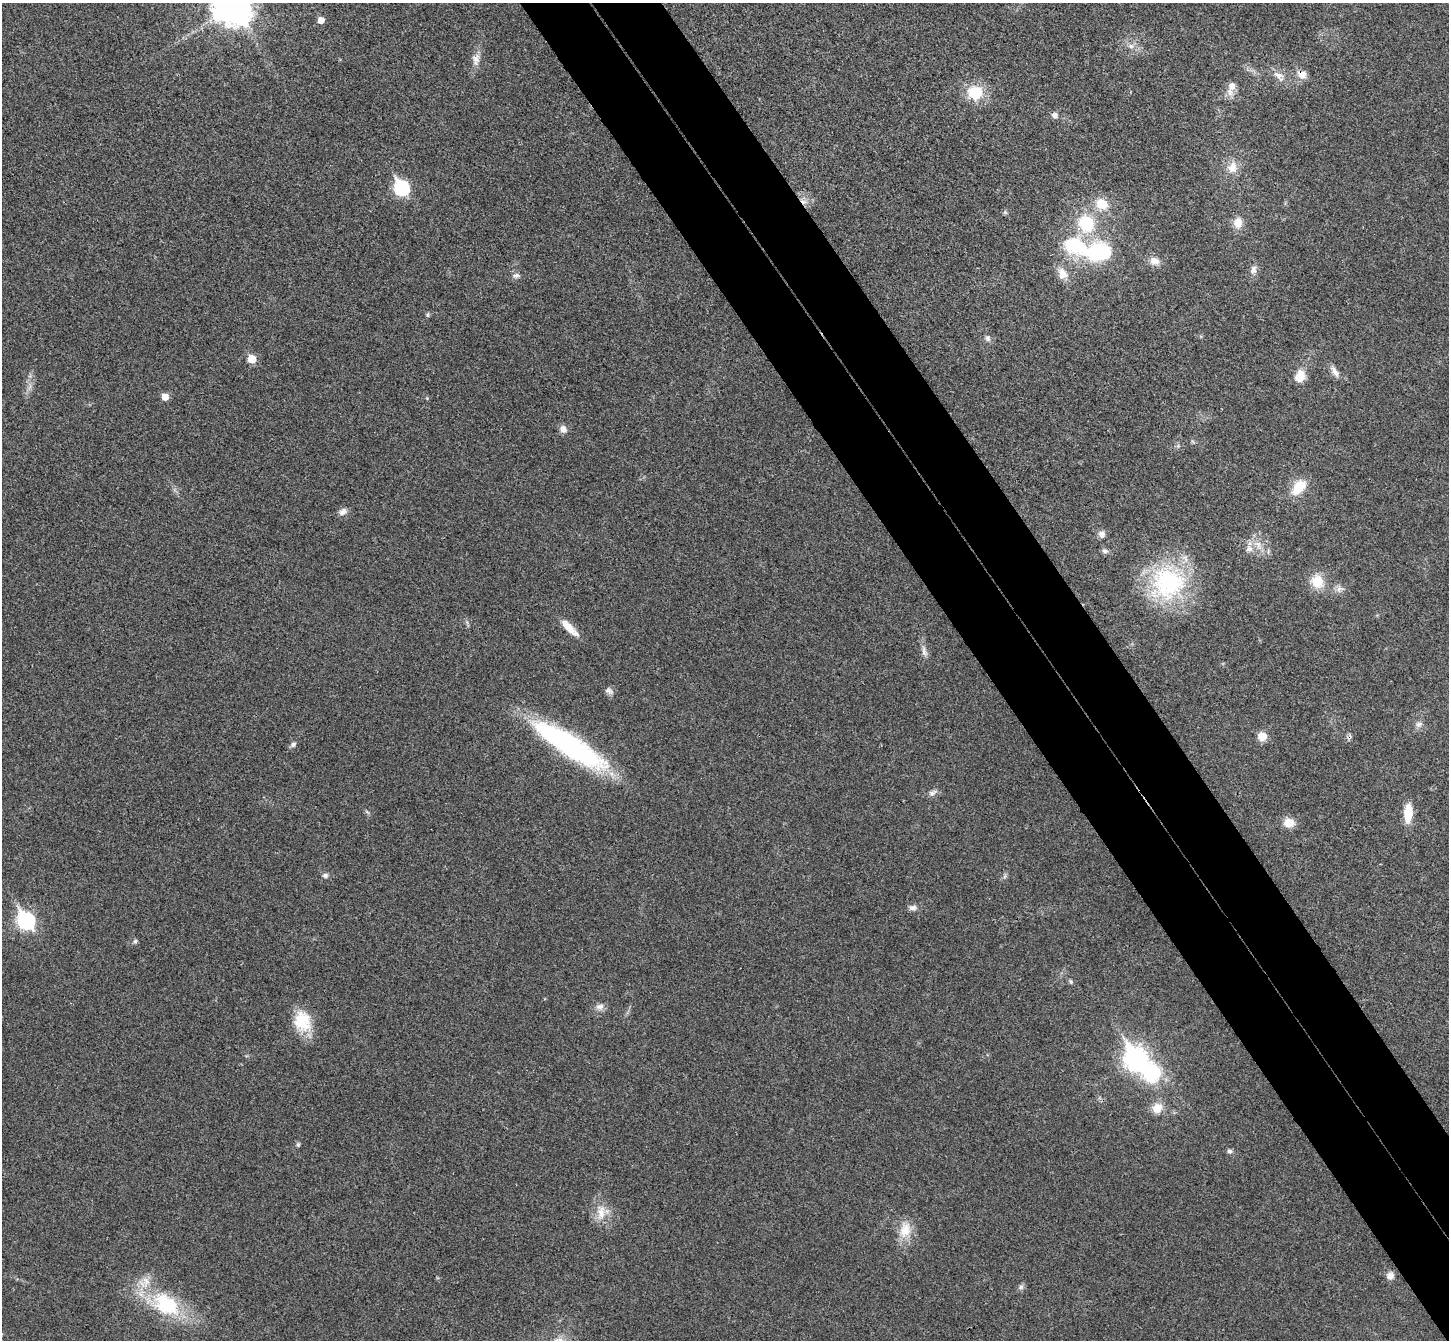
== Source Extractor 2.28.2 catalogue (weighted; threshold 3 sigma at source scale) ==
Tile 6 of 4 x 4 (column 2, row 2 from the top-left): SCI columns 1499-2945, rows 2869-4206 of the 5894 x 5870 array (HDU 1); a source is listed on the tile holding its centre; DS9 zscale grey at full resolution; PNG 1451 x 1342 px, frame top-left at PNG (2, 3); no overlay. Shown black and unused: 9% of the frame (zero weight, under 3 of 4 exposures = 6% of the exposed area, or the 3 px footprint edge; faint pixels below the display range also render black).
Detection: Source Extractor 2.28.2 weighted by HDU 2 'WHT'; one run over the whole footprint, this tile lists its part. Background 0.0249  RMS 0.0047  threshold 0.0209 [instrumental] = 3 sigma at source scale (4.5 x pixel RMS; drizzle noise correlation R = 1.50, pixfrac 1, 0.05/0.05 arcsec/px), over >= 5 px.
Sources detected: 70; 1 inside a brighter object's white glare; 1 cosmic-ray / hot-pixel residue — not listed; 2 inside a brighter listed object's ellipse — not listed separately; the other 66 listed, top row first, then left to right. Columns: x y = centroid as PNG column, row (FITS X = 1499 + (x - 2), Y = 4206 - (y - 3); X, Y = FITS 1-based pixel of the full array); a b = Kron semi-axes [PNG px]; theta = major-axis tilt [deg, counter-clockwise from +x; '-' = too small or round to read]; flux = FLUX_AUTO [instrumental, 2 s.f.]
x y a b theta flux
232 6 14 11 -57 1000
321 20 6 6 - 4.1
1131 46 10 6 -10 2.3
476 60 19 11 85 4.2
1302 74 13 10 -29 4.3
1279 76 20 9 -44 4.4
1231 87 18 8 79 5.2
975 93 15 14 - 17
1055 115 8 7 - 2
1232 167 17 13 75 6
401 188 8 7 - 75
1102 204 17 14 -29 9.4
1005 212 6 5 - 0.79
1086 223 18 16 -62 23
1238 223 13 10 88 5.4
1098 252 30 21 9 39
1154 261 14 10 -18 3.8
1253 270 13 8 82 2.6
1063 274 17 13 -61 5.7
516 275 10 6 1 1.6
428 315 5 5 - 0.81
988 338 9 7 -72 1.6
251 359 6 5 - 11
1335 372 17 6 -59 3
1300 376 16 12 67 6.6
30 387 10 3 69 1.5
165 397 5 5 - 5.8
563 429 9 8 - 3
1299 487 18 11 49 12
343 512 11 8 29 2.4
1101 534 9 8 - 2.3
1258 545 17 9 -47 5.5
1249 549 11 10 - 3
1105 551 9 7 -20 1.6
1317 581 16 13 -60 10
1168 583 45 44 - 61
1339 589 11 8 9 2.4
569 628 28 8 -44 6.3
924 652 16 6 -76 2.6
609 691 11 8 -34 1.9
1419 724 10 7 33 2.1
1262 736 10 9 - 5.3
1349 737 9 4 54 1.2
293 744 7 6 - 1.5
570 745 85 20 -32 91
932 793 13 7 29 2
367 812 8 3 -45 0.65
1408 813 19 9 87 11
1289 823 13 11 -8 5.5
325 875 8 6 15 1.4
1005 876 7 4 71 0.9
912 908 11 8 -5 2.1
26 920 9 8 - 110
135 941 6 5 - 0.88
1071 981 6 5 - 0.85
600 1007 12 9 2 2.6
302 1021 28 21 -72 15
1136 1059 11 9 -58 340
1157 1108 13 12 - 6.2
298 1144 6 5 - 0.83
1229 1151 7 6 - 1.3
601 1212 25 13 89 8.4
905 1230 24 15 77 9.7
1390 1276 10 9 - 2.5
1021 1287 9 7 46 1.4
166 1304 45 27 -28 39
Overlapping masked pixels (flux is a lower limit): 2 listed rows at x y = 1302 74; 1349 737
Isophote crosses this tile's border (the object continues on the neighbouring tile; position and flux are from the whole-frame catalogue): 1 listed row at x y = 232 6